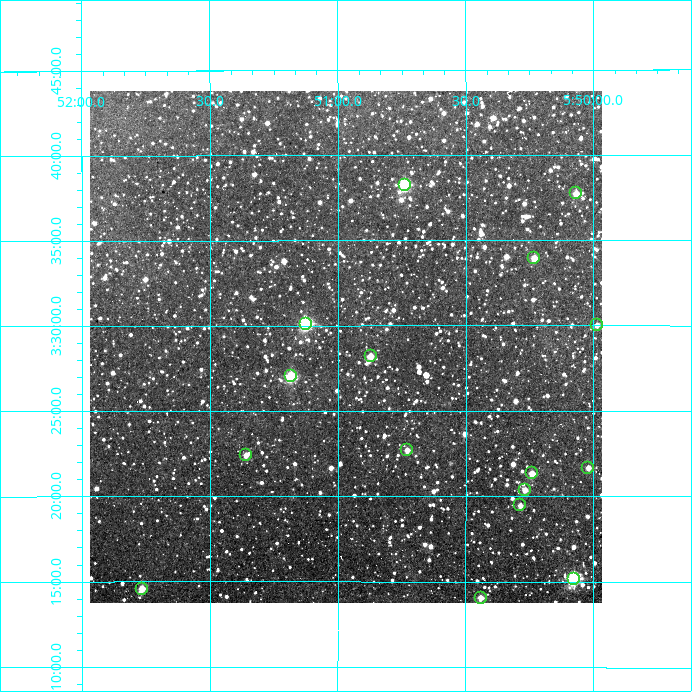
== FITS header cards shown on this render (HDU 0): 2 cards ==
NAXIS1  =                  512
NAXIS2  =                  512

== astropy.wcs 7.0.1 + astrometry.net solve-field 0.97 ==
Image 512 x 512 px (HDU 0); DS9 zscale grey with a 90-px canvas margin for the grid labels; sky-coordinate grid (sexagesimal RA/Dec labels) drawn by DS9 from the SOLVED WCS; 16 Tycho-2 reference stars matched to detected sources circled (green)
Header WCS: RA---TAN/DEC--TAN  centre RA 05:50:58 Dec +03:29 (87.74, +3.48 deg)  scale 3.52 arcsec/px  FOV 30.0' x 30.0'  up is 0 deg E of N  parity normal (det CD < 0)
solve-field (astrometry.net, Tycho-2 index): VERIFIED the header's WCS against the Tycho-2 star catalogue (verified at 2 index scales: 12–16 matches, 0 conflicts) and refined it, rather than solving blind
Solved WCS: RA---TAN-SIP/DEC--TAN-SIP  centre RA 05:50:58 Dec +03:29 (87.74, +3.48 deg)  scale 3.51 arcsec/px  FOV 30.0' x 30.0'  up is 0 deg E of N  parity normal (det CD < 0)
The solver's refit moves the header's centre by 1.5 arcsec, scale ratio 0.9991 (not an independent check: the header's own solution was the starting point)
Tycho-2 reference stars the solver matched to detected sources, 16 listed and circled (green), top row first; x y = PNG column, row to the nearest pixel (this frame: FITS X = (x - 90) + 1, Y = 512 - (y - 91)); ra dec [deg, ICRS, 3 dp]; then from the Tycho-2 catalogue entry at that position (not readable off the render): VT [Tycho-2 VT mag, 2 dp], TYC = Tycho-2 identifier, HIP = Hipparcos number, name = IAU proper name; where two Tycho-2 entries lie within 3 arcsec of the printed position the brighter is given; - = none
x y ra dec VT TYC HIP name
405 185 87.684 +3.637 9.73 120-1310-1 - -
576 193 87.517 +3.629 11.23 120-1087-1 - -
534 258 87.558 +3.566 11.13 120-1325-1 - -
306 324 87.781 +3.502 9.27 120-1092-1 - -
597 325 87.496 +3.500 12.10 120-1251-1 - -
371 356 87.718 +3.470 11.11 120-1266-1 - -
291 376 87.796 +3.450 10.09 120-1304-1 - -
407 450 87.682 +3.378 11.91 120-1392-1 - -
246 455 87.840 +3.373 12.17 120-1356-1 - -
588 468 87.505 +3.361 12.11 120-1259-1 - -
532 473 87.560 +3.355 11.02 120-1100-1 - -
525 490 87.567 +3.340 11.47 120-1220-1 - -
520 505 87.571 +3.324 12.18 120-1207-1 - -
574 579 87.519 +3.253 8.74 120-1227-1 - -
142 589 87.941 +3.243 11.44 120-1401-1 - -
481 598 87.610 +3.234 11.89 120-1404-1 - -